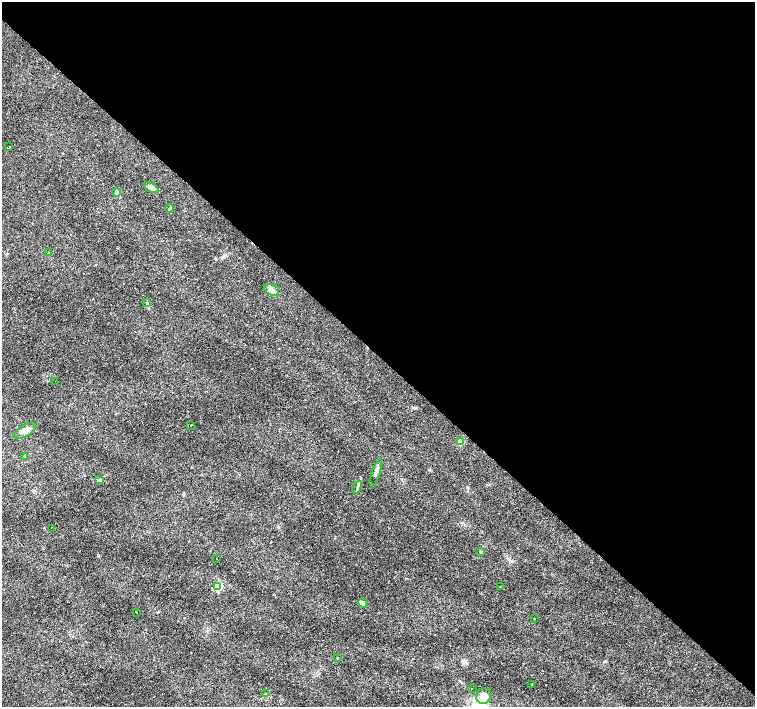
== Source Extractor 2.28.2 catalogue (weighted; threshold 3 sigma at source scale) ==
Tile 3 of 4 x 4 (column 3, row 1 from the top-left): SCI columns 3009-4513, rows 4383-5791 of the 6018 x 6012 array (HDU 1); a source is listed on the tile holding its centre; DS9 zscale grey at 2 x 2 block average (1 PNG px = mean of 2 x 2 image px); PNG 757 x 709 px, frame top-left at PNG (2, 2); each listed source drawn as its Kron ellipse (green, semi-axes under 4 px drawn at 4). Shown black and unused: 50% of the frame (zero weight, under 3 of 4 exposures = <1% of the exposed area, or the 3 px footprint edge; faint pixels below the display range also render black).
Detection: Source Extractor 2.28.2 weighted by HDU 2 'WHT'; one run over the whole footprint, this tile lists its part. Background 0.0142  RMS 0.0028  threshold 0.0128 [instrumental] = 3 sigma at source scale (4.5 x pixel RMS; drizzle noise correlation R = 1.50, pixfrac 1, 0.0396/0.0396 arcsec/px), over >= 5 px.
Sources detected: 40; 10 cosmic-ray / hot-pixel residue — neither listed nor drawn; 1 coinciding with a brighter row at this scale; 1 inside a brighter listed object's ellipse — not listed separately; the other 28 listed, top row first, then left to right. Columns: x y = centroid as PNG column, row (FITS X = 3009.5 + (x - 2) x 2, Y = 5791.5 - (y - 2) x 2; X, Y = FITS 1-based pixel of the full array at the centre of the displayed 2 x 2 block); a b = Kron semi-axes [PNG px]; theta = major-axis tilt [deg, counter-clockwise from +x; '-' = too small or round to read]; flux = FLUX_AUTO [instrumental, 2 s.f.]
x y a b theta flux
9 147 2 2 - 2.4
151 188 8 4 -30 4.3
116 193 4 4 - 1.1
169 209 5 2 - 0.65
48 253 3 2 - 0.56
272 290 7 5 -24 2.2
147 303 3 2 - 0.49
55 381 2 2 - 0.49
191 425 2 2 - 4.4
25 431 13 5 30 3.9
460 442 4 3 - 0.94
25 456 3 2 - 0.49
376 473 14 3 71 2.4
99 480 4 3 - 0.82
357 487 7 2 67 1
51 528 2 2 - 0.3
480 552 4 3 - 0.57
216 559 2 2 - 0.23
218 587 3 3 - 35
500 587 2 2 - 1.4
363 603 5 4 - 2
136 612 2 2 - 1.3
534 619 2 2 - 0.82
338 658 3 2 - 0.36
532 684 2 2 - 0.89
472 689 2 2 - 6.5
265 694 2 2 - 2.9
484 696 8 7 - 4.3
Diffuse or blended objects may show on this block-average render without a row.